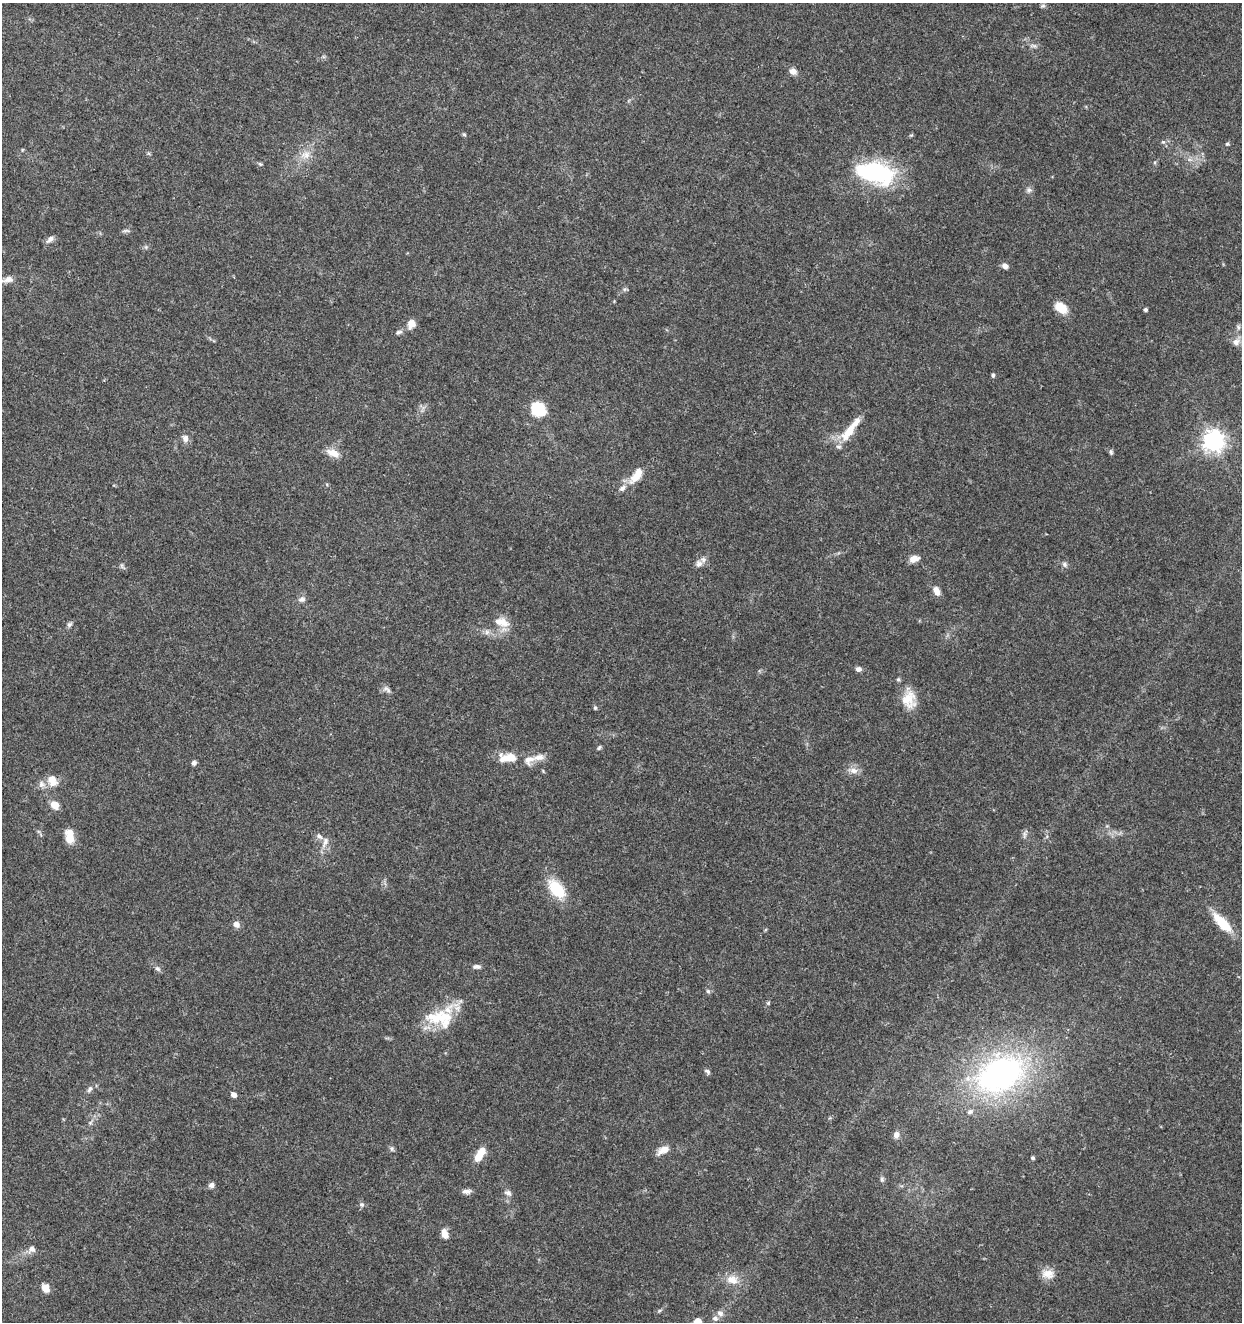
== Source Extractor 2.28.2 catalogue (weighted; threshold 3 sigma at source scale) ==
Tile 11 of 4 x 4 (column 3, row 3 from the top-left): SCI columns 2761-4000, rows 1325-2644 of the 5462 x 5297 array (HDU 1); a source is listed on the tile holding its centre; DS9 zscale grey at full resolution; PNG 1244 x 1324 px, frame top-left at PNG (2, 3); no overlay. Shown black and unused: <1% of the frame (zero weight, under 3 of 5 exposures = <1% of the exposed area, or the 3 px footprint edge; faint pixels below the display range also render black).
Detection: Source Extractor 2.28.2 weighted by HDU 2 'WHT'; one run over the whole footprint, this tile lists its part. Background 0.0333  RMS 0.0025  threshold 0.0112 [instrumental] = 3 sigma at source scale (4.5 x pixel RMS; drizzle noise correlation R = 1.50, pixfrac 1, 0.0396/0.0396 arcsec/px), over >= 5 px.
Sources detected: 97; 12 inside a brighter listed object's ellipse — not listed separately; the other 85 listed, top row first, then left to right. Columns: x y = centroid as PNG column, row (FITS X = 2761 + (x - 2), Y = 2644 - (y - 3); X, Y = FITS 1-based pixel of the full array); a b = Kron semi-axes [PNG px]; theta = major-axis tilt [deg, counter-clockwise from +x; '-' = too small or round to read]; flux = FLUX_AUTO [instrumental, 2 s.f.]
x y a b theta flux
1043 6 7 5 20 0.46
1034 46 9 5 -7 0.71
793 71 8 7 - 1.5
464 134 6 4 -61 0.37
1163 142 6 5 - 0.46
1227 144 6 5 - 0.4
306 155 15 11 14 2.8
260 164 6 5 - 0.36
876 173 39 20 -13 29
1029 190 8 6 15 0.7
126 231 10 4 0 0.54
50 239 12 7 40 1
146 247 5 5 - 0.41
1005 266 7 6 - 1.2
8 279 18 7 11 1.7
625 289 7 4 18 0.43
1061 308 14 9 -38 4.8
1145 310 4 4 - 0.52
411 324 8 7 - 2.7
1238 327 7 5 -49 0.5
399 332 9 5 8 0.67
1236 342 11 9 13 1.8
993 375 4 4 - 0.49
538 409 14 11 -39 10
849 432 27 10 52 5.7
185 438 11 9 -83 1.3
1213 441 8 7 - 170
1111 452 7 5 -80 0.47
333 453 15 9 -23 2.9
636 476 22 10 54 4.1
914 559 12 8 16 1.8
699 564 10 8 52 1.2
1064 564 8 6 -47 0.71
122 566 11 4 -50 0.47
936 591 12 7 -67 1.8
302 599 10 7 19 0.96
503 622 18 13 -40 3.5
69 624 8 5 49 0.64
487 632 7 6 - 0.8
858 669 6 5 - 1
898 679 5 5 - 0.39
387 689 13 7 -39 0.97
909 700 22 18 -87 4.9
595 708 5 4 - 0.39
599 748 6 4 62 0.39
539 757 18 8 9 2.1
508 758 22 11 3 4.9
194 763 6 5 - 0.62
853 770 11 8 -13 1.7
52 780 16 11 -57 2.9
55 805 7 6 - 3.8
1024 835 11 4 86 0.68
319 836 8 7 - 0.97
70 838 14 10 -66 3.3
325 842 17 7 70 1.8
556 889 22 13 -50 9.3
1222 923 27 10 -47 7.1
236 924 7 6 - 1.5
476 967 11 6 -2 0.85
157 969 8 6 -48 0.71
708 991 6 5 - 0.5
768 1003 5 5 - 0.31
436 1017 42 20 -26 9.4
707 1071 9 5 -30 0.57
1000 1074 57 39 27 69
90 1089 11 6 61 0.81
234 1095 5 5 - 1.4
896 1135 9 7 76 1.1
392 1149 8 6 -75 0.54
663 1150 16 8 26 2.4
479 1155 14 8 64 3.7
1033 1158 4 3 - 0.42
882 1179 7 5 -89 0.48
212 1185 7 6 - 0.89
466 1191 11 6 4 1.1
508 1193 10 7 -25 0.97
362 1204 6 6 - 0.59
445 1234 12 7 -69 2.1
32 1249 9 8 - 1.1
1048 1274 17 12 -4 2.7
732 1280 17 12 -11 3.3
46 1288 10 7 -59 2.1
659 1310 8 3 19 0.4
720 1313 10 7 -30 1.2
698 1322 5 5 - 5.3
Isophote crosses this tile's border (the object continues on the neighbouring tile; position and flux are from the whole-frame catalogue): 3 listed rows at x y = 8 279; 1236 342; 698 1322